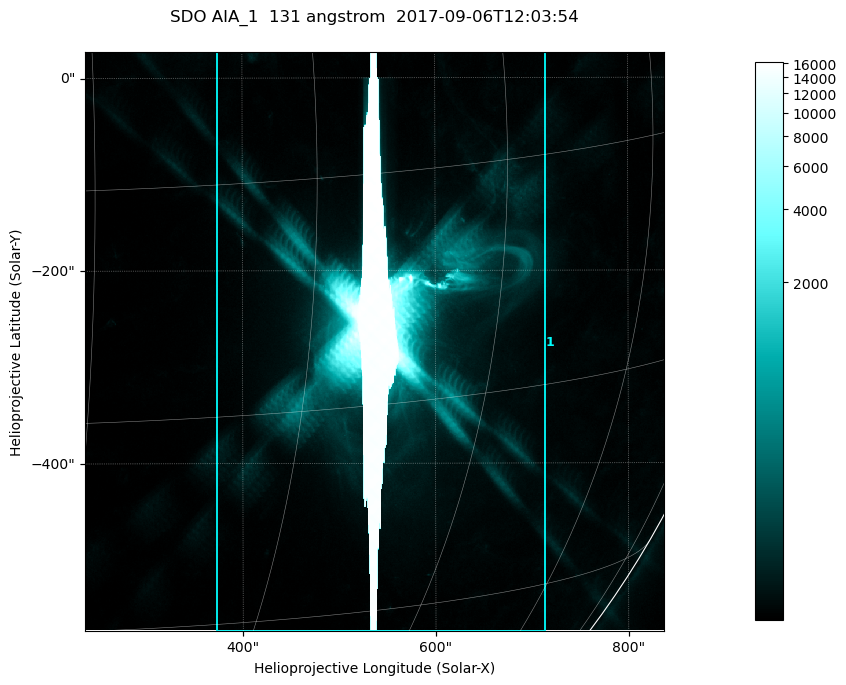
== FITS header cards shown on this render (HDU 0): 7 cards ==
TELESCOP= 'SDO     '           /
INSTRUME= 'AIA_1   '           /
WAVELNTH=                  131 /
WAVEUNIT= 'angstrom'           /
DATE-OBS= '2017-09-06T12:03:54.62' /
CTYPE1  = 'HPLN-TAN'           /
CTYPE2  = 'HPLT-TAN'           /

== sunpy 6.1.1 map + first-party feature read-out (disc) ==
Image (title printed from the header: SDO AIA_1  131 angstrom  2017-09-06T12:03:54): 1000 x 1000 px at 0.601 arcsec/px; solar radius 952 arcsec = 1585 px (partial field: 13% of the solar disc is inside the frame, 99% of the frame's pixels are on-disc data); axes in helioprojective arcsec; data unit not stated in the header (colour bar unlabelled)
Orientation: roll -0.139 deg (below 1 deg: not rotated)
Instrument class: DISC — disc imager (sunpy class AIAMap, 131 A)
Bright regions (active regions / flare kernels): reference = the on-disc median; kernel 9 px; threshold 5 sigma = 78.3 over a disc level ~25.5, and >= 1.15x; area >= 1000 px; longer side >= 12 px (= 7.2 arcsec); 1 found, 1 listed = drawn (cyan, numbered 1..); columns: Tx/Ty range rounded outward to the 2 arcsec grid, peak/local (2 s.f.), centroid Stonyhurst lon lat
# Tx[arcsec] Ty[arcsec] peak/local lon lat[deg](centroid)
1 372..716 -574..28 641 +36 -10
Off-limb structures (1.02-1.3 R_sun): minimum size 400 px: none found